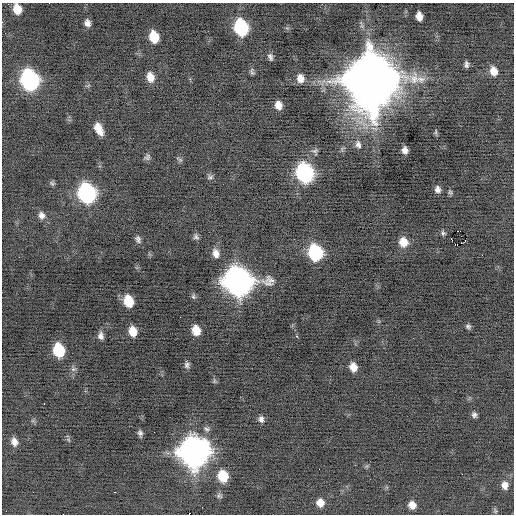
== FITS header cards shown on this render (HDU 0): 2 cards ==
NAXIS1  =                  512 / Axis length
NAXIS2  =                  512 / Axis length

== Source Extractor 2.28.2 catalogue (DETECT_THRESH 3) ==
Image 512 x 512 px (HDU 0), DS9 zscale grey, 1 PNG px = 1 image px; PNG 516 x 516 px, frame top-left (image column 1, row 512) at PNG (2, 3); no overlay
Background -0.157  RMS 0.76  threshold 2.28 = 3 sigma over >= 5 px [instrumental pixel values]
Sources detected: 72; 1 with non-positive FLUX_AUTO (blend fragments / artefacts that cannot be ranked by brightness) is not listed; the other 71 listed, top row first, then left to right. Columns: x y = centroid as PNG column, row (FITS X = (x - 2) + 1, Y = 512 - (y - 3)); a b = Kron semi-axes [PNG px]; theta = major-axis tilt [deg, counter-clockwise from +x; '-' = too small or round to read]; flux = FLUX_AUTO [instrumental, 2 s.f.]
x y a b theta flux
17 9 9 7 -71 740
419 16 8 6 -79 420
2 22 2 2 - 100
87 23 7 5 -75 240
241 27 11 9 -76 6100
154 37 10 7 -75 1300
270 57 8 5 -73 160
466 64 7 4 88 150
493 71 10 8 -73 510
252 72 9 5 -68 110
150 77 9 7 -76 510
300 78 9 7 -78 420
371 79 18 16 -77 510000
30 80 12 10 -73 15000
278 105 8 6 -79 420
99 129 12 6 -63 630
436 132 8 3 85 74
358 144 11 8 -69 240
405 150 6 5 - 270
315 151 8 7 - 130
147 157 8 6 33 140
179 159 9 4 -33 86
305 173 12 9 -74 12000
210 177 8 6 1 120
52 183 7 6 - 95
438 189 6 5 - 210
450 192 7 5 -62 88
87 193 12 10 -74 14000
42 215 10 8 -69 270
457 231 2 2 - 140
443 233 7 5 -59 100
196 237 8 6 -62 140
138 239 8 6 -70 160
451 239 3 2 - 440
403 242 9 8 - 640
456 244 4 3 - 100
216 253 11 8 -71 360
315 253 11 9 -74 6100
19 257 2 2 - 61
238 281 14 12 -66 60000
268 281 17 13 5 440
193 296 8 6 -79 110
128 301 10 7 -74 1400
468 326 6 5 - 120
196 330 9 7 -78 750
133 331 9 7 -79 660
101 336 8 6 -80 220
297 336 2 2 - 540
59 350 10 8 -77 2900
187 365 9 6 85 150
353 367 8 6 -71 510
73 369 8 6 19 130
214 381 7 5 -83 89
44 404 3 2 - 110
474 415 6 5 - 140
261 419 8 6 -88 190
206 429 9 6 -22 140
154 432 2 2 - 35
140 433 7 4 -81 150
69 440 6 3 -70 67
14 442 9 7 -74 310
194 452 13 13 - 69000
223 476 9 8 - 1500
505 485 10 8 -75 340
115 492 3 2 - 190
219 496 8 6 3 110
320 503 8 8 - 430
412 505 8 7 - 420
202 507 2 2 - 66
6 511 2 2 - 49
495 511 7 5 -83 81
At the frame edge (FLAGS 8, measured only in part): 2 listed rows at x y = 17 9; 2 22
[1 non-positive-flux detection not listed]